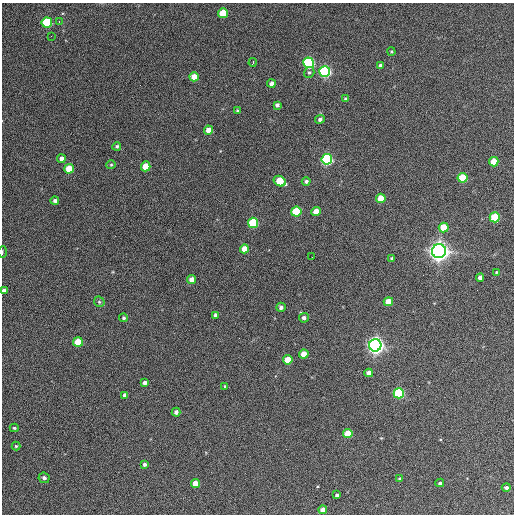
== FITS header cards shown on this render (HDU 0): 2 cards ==
NAXIS1  =                  512 / Axis length
NAXIS2  =                  512 / Axis length

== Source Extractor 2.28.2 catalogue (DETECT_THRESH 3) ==
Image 512 x 512 px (HDU 0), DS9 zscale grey, 1 PNG px = 1 image px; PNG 516 x 516 px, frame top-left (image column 1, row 512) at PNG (2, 3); each listed source drawn as its Kron ellipse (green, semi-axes under 4 px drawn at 4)
Background 372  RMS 21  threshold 63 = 3 sigma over >= 5 px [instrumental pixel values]
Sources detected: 70; all 70 listed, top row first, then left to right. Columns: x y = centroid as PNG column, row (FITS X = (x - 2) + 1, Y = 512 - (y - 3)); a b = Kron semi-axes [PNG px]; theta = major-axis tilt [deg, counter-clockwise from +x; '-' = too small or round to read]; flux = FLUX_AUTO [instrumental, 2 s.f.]
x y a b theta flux
223 13 5 5 - 4.7e+04
47 22 5 5 - 1.3e+05
59 22 3 3 - 1.3e+03
51 36 3 2 - 1.1e+03
391 51 4 3 - 1.4e+03
253 62 4 2 - 2.6e+03
309 63 5 5 - 2.3e+05
380 65 4 3 - 3.9e+03
325 71 5 5 - 3.0e+05
309 72 6 5 - 2.3e+03
194 77 4 4 - 2.4e+04
271 84 4 4 - 6.3e+03
346 99 4 3 - 3.3e+03
277 105 4 4 - 4.5e+03
238 110 4 3 - 2.1e+03
320 119 5 4 - 4.5e+03
208 130 4 4 - 1.6e+04
117 146 4 4 - 2.5e+03
61 159 4 4 - 7.4e+03
327 159 5 5 - 2.7e+05
494 162 4 4 - 3.0e+04
111 165 4 4 - 1.6e+03
146 166 5 5 - 3.1e+04
69 169 5 5 - 3.7e+04
463 178 5 5 - 6.0e+04
280 181 6 5 - 5.2e+04
306 181 4 4 - 3.6e+03
381 198 5 4 - 3.0e+04
55 201 4 4 - 3.8e+03
296 212 5 5 - 9.3e+04
316 212 4 4 - 2.2e+04
495 217 5 5 - 7.3e+04
253 223 5 5 - 1.0e+05
444 227 5 5 - 3.8e+04
244 249 4 4 - 1.9e+04
439 251 7 7 - 1.3e+06
2 252 6 2 86 1.6e+03
312 257 2 2 - 6.4e+02
392 259 4 3 - 3.3e+03
496 272 4 3 - 1.4e+03
480 278 4 4 - 7.4e+03
192 280 4 4 - 1.3e+04
4 291 4 4 - 5.3e+03
99 302 6 4 -46 2.1e+03
388 302 5 4 - 2.5e+04
281 307 5 4 - 4.5e+03
215 315 4 4 - 5.1e+03
124 318 4 4 - 2.7e+03
304 318 5 5 - 5.3e+03
78 342 5 4 - 3.7e+04
375 345 6 6 - 8.8e+05
304 354 4 4 - 2.6e+04
288 360 5 4 - 3.4e+04
369 373 4 4 - 9.0e+03
145 383 4 3 - 4.8e+03
225 386 4 4 - 1.9e+03
399 393 5 5 - 1.6e+05
125 395 4 3 - 3.9e+03
176 412 4 4 - 4.9e+03
14 428 4 4 - 1.9e+03
348 434 5 4 - 4.0e+04
16 446 4 4 - 1.6e+03
144 464 4 4 - 3.4e+03
44 478 5 5 - 4.1e+03
400 479 3 3 - 2.3e+03
440 483 4 3 - 2.7e+03
195 484 4 4 - 2.3e+04
506 488 4 4 - 3.7e+03
337 495 4 3 - 2.8e+03
323 510 4 4 - 1.2e+04
At the frame edge (FLAGS 8, measured only in part): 2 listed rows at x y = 2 252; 4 291